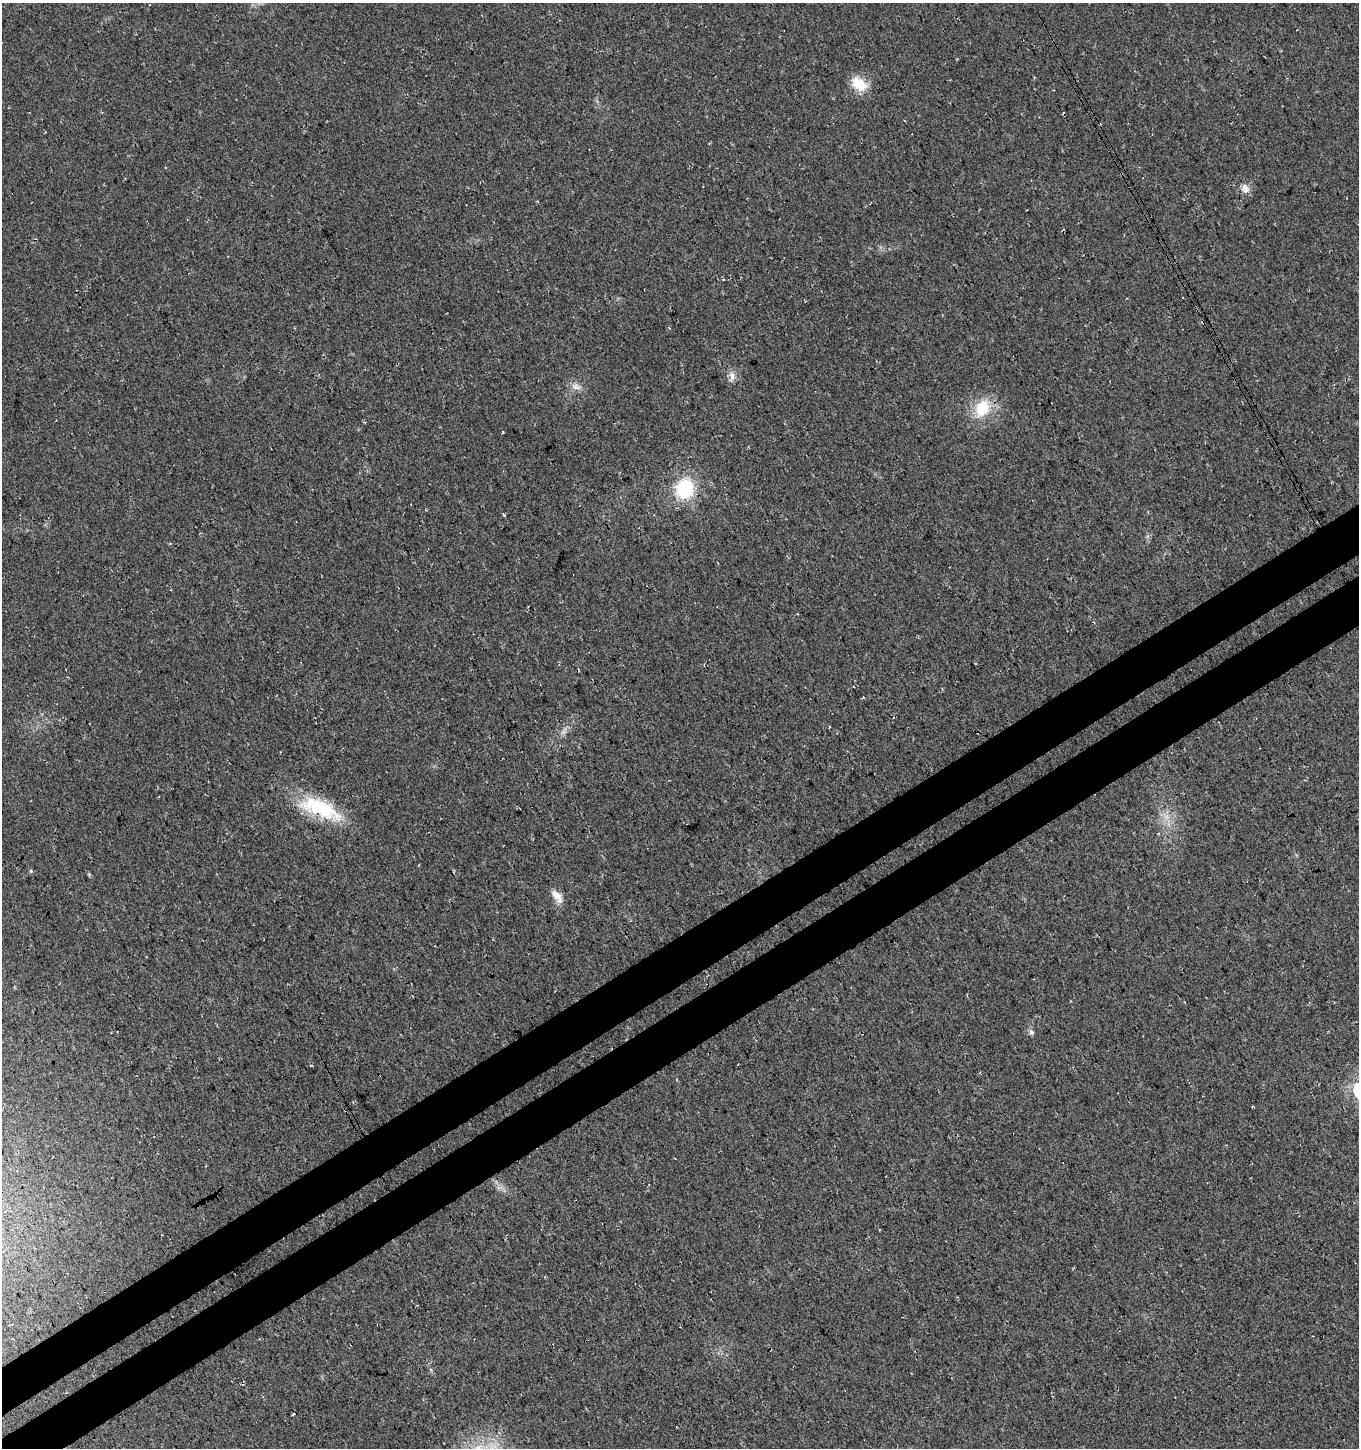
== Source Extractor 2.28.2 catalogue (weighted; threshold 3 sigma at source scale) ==
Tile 7 of 4 x 4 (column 3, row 2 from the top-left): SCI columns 2913-4269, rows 2943-4388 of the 5765 x 5889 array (HDU 1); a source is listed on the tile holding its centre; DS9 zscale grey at full resolution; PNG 1361 x 1450 px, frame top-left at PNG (2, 3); no overlay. Shown black and unused: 7% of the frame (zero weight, under 3 of 4 exposures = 5% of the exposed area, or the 3 px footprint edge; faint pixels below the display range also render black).
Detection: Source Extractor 2.28.2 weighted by HDU 2 'WHT'; one run over the whole footprint, this tile lists its part. Background 0.0151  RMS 0.0074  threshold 0.0334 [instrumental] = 3 sigma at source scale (4.5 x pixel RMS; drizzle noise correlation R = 1.50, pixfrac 1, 0.0396/0.0396 arcsec/px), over >= 5 px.
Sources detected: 15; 2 cosmic-ray / hot-pixel residue — not listed; the other 13 listed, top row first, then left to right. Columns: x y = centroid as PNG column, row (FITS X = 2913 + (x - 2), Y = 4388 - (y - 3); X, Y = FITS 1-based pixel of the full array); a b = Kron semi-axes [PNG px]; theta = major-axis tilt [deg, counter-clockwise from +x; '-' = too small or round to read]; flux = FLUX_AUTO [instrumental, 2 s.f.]
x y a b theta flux
859 84 22 14 -36 16
1245 189 13 9 -67 5.5
732 376 14 8 -83 4.4
576 386 13 9 -21 5
982 408 25 19 60 25
503 432 3 2 - 0.79
685 489 19 17 72 48
504 515 3 3 - 4.4
563 732 7 4 18 1.9
320 808 57 20 -23 50
31 871 5 5 - 1
557 896 19 8 -53 6.9
1031 1032 8 7 - 2.2
Overlapping masked pixels (flux is a lower limit): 1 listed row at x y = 320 808